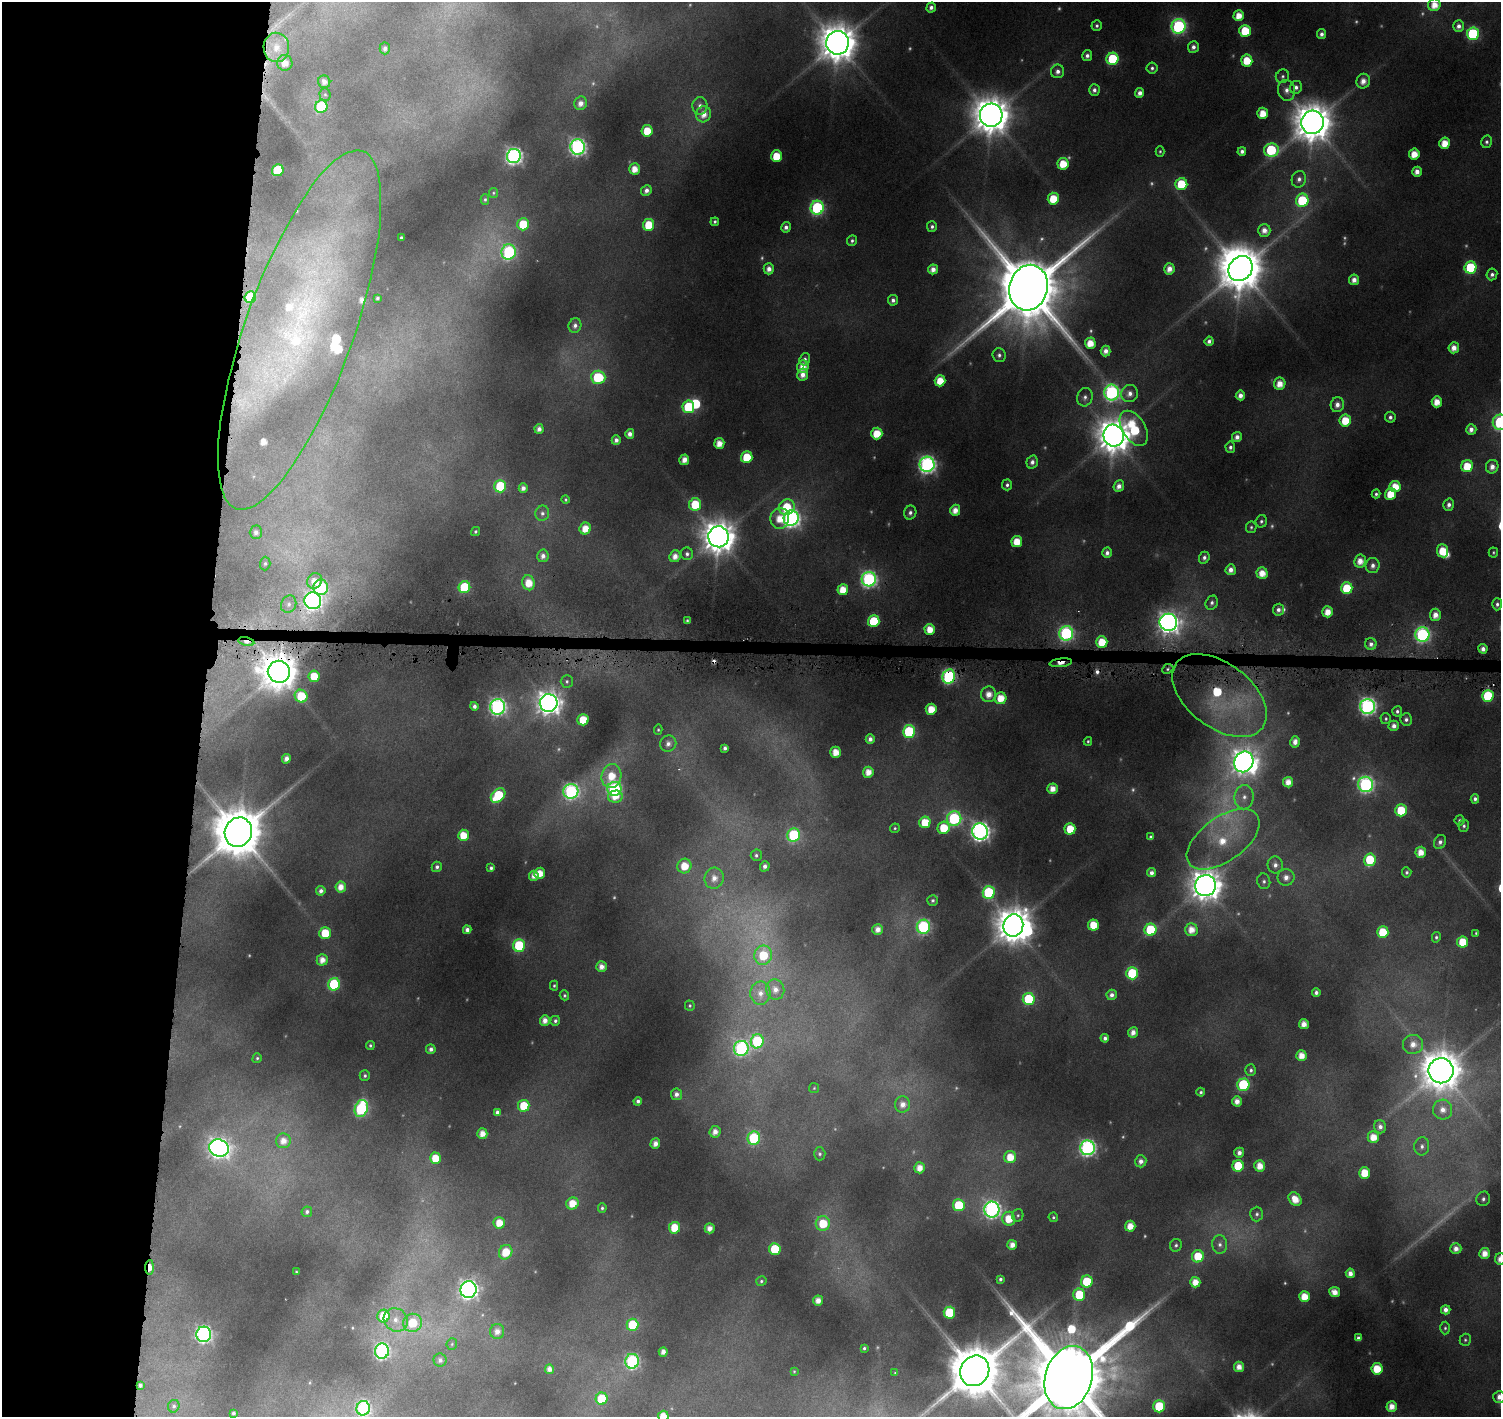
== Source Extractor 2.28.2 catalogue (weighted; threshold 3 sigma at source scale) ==
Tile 4 of 3 x 3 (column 1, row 2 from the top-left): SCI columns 1-1499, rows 1649-3063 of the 4509 x 4799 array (HDU 1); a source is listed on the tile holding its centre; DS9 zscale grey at full resolution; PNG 1503 x 1419 px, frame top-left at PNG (2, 2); each listed source drawn as its Kron ellipse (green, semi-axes under 4 px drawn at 4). Shown black and unused: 14% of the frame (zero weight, under 4 of 8 exposures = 2% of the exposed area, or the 3 px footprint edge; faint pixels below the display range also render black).
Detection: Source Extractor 2.28.2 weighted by HDU 2 'WHT'; one run over the whole footprint, this tile lists its part. Background 0.0767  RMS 0.0096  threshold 0.0393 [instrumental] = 3 sigma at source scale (4.09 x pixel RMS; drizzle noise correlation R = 1.36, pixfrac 0.8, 0.0396/0.0396 arcsec/px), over >= 5 px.
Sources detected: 453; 46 too faint to see at this stretch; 6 inside a brighter object's white glare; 2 cosmic-ray / hot-pixel residue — neither listed nor drawn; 7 inside a brighter listed object's ellipse — not listed separately; the other 392 listed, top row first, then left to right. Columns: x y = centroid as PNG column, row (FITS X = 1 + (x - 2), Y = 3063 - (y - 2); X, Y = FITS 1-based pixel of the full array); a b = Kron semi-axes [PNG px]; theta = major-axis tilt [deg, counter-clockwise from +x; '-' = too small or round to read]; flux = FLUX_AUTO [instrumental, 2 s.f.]
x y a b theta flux
1434 5 6 6 - 15
931 7 5 4 - 4.5
1239 16 5 5 - 16
1097 26 5 5 - 2.5
1179 26 7 7 - 200
1459 26 5 5 - 5.4
1245 31 6 5 - 35
1321 34 5 4 - 4.3
1473 34 6 6 - 100
837 43 12 11 - 2900
276 47 15 13 -88 19
1193 47 6 5 - 4.6
385 48 6 5 - 4
1087 56 5 5 - 4.1
1112 59 6 6 - 77
1247 61 6 5 - 26
285 63 8 7 - 11
1152 68 5 5 - 2.7
1058 71 7 6 - 5.5
1282 76 7 6 - 2.7
1363 81 7 6 - 9.4
324 82 6 6 - 6.2
1296 87 7 6 - 4.8
1094 90 6 5 - 4.4
1286 90 10 8 -76 6.9
1140 93 5 4 - 6
325 94 6 5 - 1.8
581 103 7 6 - 7.7
700 106 9 7 85 5.5
321 107 6 6 - 80
1263 113 5 5 - 18
704 114 8 7 - 11
991 115 11 11 - 2900
1312 122 11 11 - 3100
647 131 6 5 - 26
1487 142 6 5 - 2.7
1445 143 5 5 - 19
578 147 7 7 - 320
1271 150 7 6 - 84
1160 151 5 4 - 1.6
1242 151 4 4 - 4.2
1414 154 5 5 - 17
514 156 7 7 - 350
776 156 6 5 - 29
1063 164 6 5 - 24
635 169 5 5 - 14
278 170 6 5 - 72
1417 172 5 4 - 7.9
1299 179 8 7 - 5
1181 184 6 6 - 41
646 190 5 5 - 5.1
493 193 5 4 - 1.3
485 199 5 4 - 1.6
1053 199 6 5 - 28
1302 200 6 6 - 62
817 208 7 6 - 150
715 222 4 3 - 1.9
523 224 6 5 - 38
649 225 6 5 - 35
786 227 5 4 - 4.6
932 227 5 5 - 2.9
1264 230 6 6 - 9.1
401 238 3 3 - 1.4
852 241 5 5 - 2.5
509 252 8 7 - 140
1470 267 6 6 - 75
769 269 5 5 - 7.3
933 269 5 5 - 8.7
1169 269 5 5 - 9.8
1241 269 13 11 49 4200
1492 274 6 5 - 3.5
1354 280 5 5 - 8.2
1028 288 23 19 75 13000
250 297 6 5 - 47
377 298 3 3 - 1.6
893 300 5 5 - 4.3
575 325 7 6 - 4.7
299 330 190 54 70 400
1209 341 5 4 - 3.8
1090 343 5 5 - 17
1454 348 5 5 - 9.9
1106 351 5 5 - 7
999 355 6 6 - 3.2
805 359 6 5 - 3.3
803 367 6 5 - 15
803 375 6 5 - 9
598 377 7 6 - 54
940 381 5 5 - 23
1280 384 6 6 - 14
1112 392 8 7 - 260
1130 394 9 8 - 7.9
1240 395 5 4 - 7.3
1085 397 9 7 73 4.5
1437 402 5 5 - 16
1337 405 7 6 - 7.4
688 407 6 6 - 62
1390 417 5 5 - 3.4
1345 420 6 5 - 29
1500 422 7 7 - 140
1134 428 19 11 -58 67
539 429 5 4 - 6.4
1471 429 5 5 - 6.8
630 434 5 4 - 6.4
877 434 6 5 - 25
1114 436 11 10 - 2300
1237 437 5 5 - 6.6
616 440 5 4 - 5.3
719 443 5 5 - 14
1230 447 5 5 - 3.4
747 457 6 5 - 37
684 460 5 5 - 10
1032 462 7 5 77 4.5
927 464 7 7 - 370
1467 466 6 6 - 28
1492 467 7 6 - 7.9
1007 485 5 5 - 3
500 486 6 6 - 68
1119 486 6 5 - 7.5
1395 487 5 5 - 20
523 488 5 4 - 5.9
1376 494 4 3 - 2.1
1390 494 6 5 - 23
566 500 4 4 - 1.4
695 504 6 6 - 37
1449 505 6 5 - 4.5
787 507 8 7 - 37
955 510 5 5 - 11
542 513 7 7 - 3.5
910 513 7 6 - 3.9
780 518 10 9 - 22
791 518 8 7 - 390
1261 521 6 5 - 2.4
1251 527 6 5 - 2
585 528 6 5 - 17
256 532 7 6 - 4.8
475 532 5 4 - 1.9
719 537 10 10 - 2100
1017 541 5 5 - 21
1443 551 6 5 - 29
1493 552 5 4 - 1.5
1107 553 5 5 - 5
687 554 6 6 - 3.3
543 556 6 5 - 6
675 556 6 5 - 9.9
1204 558 6 5 - 3.7
1360 561 6 6 - 12
265 564 7 5 87 1.9
1373 566 7 7 - 5.5
1231 570 5 5 - 7.6
1262 573 5 5 - 14
869 579 7 7 - 260
315 581 8 7 - 12
529 583 7 6 - 19
321 587 7 7 - 110
464 587 6 6 - 70
1347 588 6 6 - 38
843 590 5 5 - 20
313 601 8 8 - 350
1212 603 7 6 - 3.4
289 604 9 7 66 4.5
1497 604 6 5 - 3.1
1278 610 6 5 - 4.8
1328 612 5 5 - 15
1435 615 6 5 - 10
687 620 3 3 - 1.3
874 621 6 5 - 60
1168 622 9 8 - 720
930 629 5 5 - 15
1066 633 7 7 - 200
1422 635 7 7 - 220
246 642 8 4 -12 5.3
1102 642 6 5 - 26
1371 644 6 6 - 5
1483 649 5 4 - 6.1
1061 663 11 4 6 10
1168 669 6 4 25 1.8
279 672 11 11 - 2700
314 676 6 5 - 25
949 676 7 6 - 180
567 681 6 6 - 2.1
989 694 8 7 - 12
1220 695 54 32 -37 130
301 696 6 6 - 41
1488 696 6 5 - 62
1001 698 6 5 - 20
549 703 9 9 - 1000
474 706 4 4 - 4.1
1367 706 7 7 - 350
497 707 8 7 - 290
931 709 5 5 - 20
1397 711 5 5 - 2.9
1386 719 5 5 - 2
1406 719 6 6 - 3.5
583 720 6 5 - 27
1394 726 5 5 - 6.6
658 730 5 4 - 1.3
909 731 6 6 - 100
870 739 5 4 - 5.4
1088 741 4 3 - 1.4
1295 742 5 5 - 7.5
668 744 8 8 - 6
725 748 4 4 - 3.4
835 752 5 5 - 15
286 759 5 4 - 6.4
1244 762 10 9 - 1000
868 772 5 5 - 12
611 776 12 10 79 23
1288 782 5 5 - 12
1366 784 8 7 - 250
614 789 7 7 - 170
1052 789 5 5 - 11
571 791 7 7 - 230
498 796 8 6 44 63
615 797 7 6 - 12
1244 797 12 9 82 9.7
1475 799 4 4 - 3.5
1401 810 6 5 - 34
954 819 7 7 - 150
1460 820 5 5 - 2.1
925 822 6 5 - 28
1464 826 6 5 - 2.3
895 828 5 4 - 1.6
944 828 6 6 - 31
1070 829 5 5 - 27
238 832 15 13 66 6000
980 832 8 8 - 530
463 835 5 5 - 20
794 835 7 6 - 110
1151 837 4 3 - 2.2
1223 839 42 22 36 66
1440 842 7 6 - 4.4
1421 852 5 5 - 13
756 855 5 5 - 2.4
1370 860 6 6 - 42
1275 865 8 7 - 5.7
684 866 7 7 - 22
765 866 5 5 - 4.8
437 867 5 5 - 3.3
491 868 4 4 - 2.7
1407 872 5 4 - 2.4
540 873 5 5 - 15
1151 873 4 4 - 4.8
534 876 5 5 - 8
1286 877 8 8 - 8
714 878 10 9 - 12
1264 881 8 6 -77 3.3
1206 886 10 10 - 1800
341 887 5 5 - 11
321 891 5 4 - 4.6
989 892 6 6 - 91
933 900 5 5 - 2.5
1093 925 5 5 - 23
1013 926 11 10 - 2600
923 927 7 6 - 160
878 929 5 5 - 9.1
467 930 4 4 - 5.2
1150 930 6 6 - 66
1191 930 6 6 - 14
1383 932 6 5 - 32
325 933 6 5 - 30
1476 933 3 3 - 1.1
1436 937 5 4 - 2.1
1463 942 5 5 - 28
519 945 6 6 - 68
763 955 10 8 79 38
322 960 5 5 - 9.8
601 967 5 5 - 8.8
1132 973 6 6 - 72
334 984 6 6 - 81
554 986 5 4 - 1.5
775 989 10 9 - 9.2
760 993 11 10 - 10
1316 993 4 4 - 3.9
564 995 5 4 - 1.8
1112 995 5 5 - 5.2
1029 999 6 6 - 65
690 1006 5 4 - 1.6
545 1020 5 5 - 8.2
555 1021 5 4 - 2.8
1304 1024 5 5 - 9.9
1133 1032 5 5 - 8
1105 1038 4 4 - 3.9
757 1041 7 6 - 78
1413 1044 10 9 - 11
370 1045 4 4 - 1.8
741 1048 8 7 - 190
431 1049 5 4 - 4.3
1301 1056 5 5 - 13
257 1058 5 4 - 1.7
1251 1070 6 5 - 2.8
1441 1071 12 12 - 3100
365 1076 5 5 - 2.2
1243 1085 6 6 - 92
814 1088 5 5 - 1.2
1201 1092 4 4 - 2.1
676 1094 5 5 - 5.7
638 1101 4 4 - 3.5
1237 1101 5 5 - 9.1
903 1104 8 7 - 9.1
524 1106 6 6 - 30
361 1108 9 6 72 140
1443 1110 10 9 - 11
497 1112 4 4 - 3.2
1380 1127 7 6 - 5.8
715 1132 6 5 - 8.3
482 1134 5 5 - 11
1373 1137 6 5 - 16
754 1138 7 6 - 96
283 1141 7 7 - 9.4
655 1144 5 5 - 8.1
1422 1146 9 7 82 4.9
219 1148 10 8 -21 600
1087 1148 7 7 - 320
1239 1153 5 5 - 6
820 1154 6 6 - 2.3
1010 1157 6 6 - 19
435 1158 6 5 - 22
1141 1161 6 5 - 5.9
1238 1166 6 5 - 43
1260 1166 6 5 - 15
919 1168 5 5 - 12
1364 1173 6 5 - 23
1295 1199 7 5 -50 16
1483 1199 7 7 - 3.7
572 1203 6 6 - 19
959 1205 6 6 - 41
602 1208 5 4 - 2.2
992 1209 8 7 - 330
307 1212 5 5 - 2.6
1257 1214 7 6 - 3
1018 1215 6 5 - 1.7
1053 1217 5 4 - 1.9
1009 1219 7 6 - 21
499 1223 6 5 - 16
823 1224 7 7 - 29
1130 1226 5 5 - 15
674 1228 6 5 - 25
710 1228 5 5 - 8.6
1220 1244 9 7 -85 4.8
1012 1245 5 5 - 9.3
1176 1245 6 6 - 2.3
775 1249 6 6 - 35
1456 1249 5 5 - 7.6
506 1252 7 6 - 23
1485 1253 5 5 - 12
1198 1256 6 6 - 30
1500 1259 5 5 - 10
150 1267 7 4 89 15
296 1272 2 2 - 0.74
1350 1273 5 4 - 7.6
1000 1279 4 3 - 2.3
761 1281 5 4 - 1.9
1087 1282 6 6 - 44
1195 1282 5 5 - 14
468 1290 8 8 - 530
1335 1292 5 5 - 11
1079 1295 6 6 - 38
1304 1296 5 5 - 18
818 1300 5 5 - 9
1446 1310 5 4 - 7.1
949 1313 6 6 - 57
383 1316 6 6 - 37
396 1320 12 11 - 12
413 1323 9 9 - 33
632 1325 6 6 - 42
1445 1328 6 5 - 2
497 1331 7 7 - 7.7
204 1334 7 7 - 280
1358 1338 4 4 - 3.8
1465 1340 6 5 - 1.9
452 1344 6 5 - 1.5
864 1348 4 3 - 1.8
382 1351 7 7 - 240
663 1352 5 4 - 7
440 1360 6 6 - 4
632 1361 7 7 - 180
1239 1367 5 5 - 10
549 1369 5 4 - 6.5
1377 1369 5 5 - 25
794 1371 4 3 - 0.97
975 1371 16 14 59 7200
895 1373 4 3 - 0.88
1069 1378 32 23 73 24000
140 1385 4 3 - 2.9
1499 1397 6 6 - 8.1
602 1399 6 6 - 47
174 1406 6 5 - 2.1
1159 1406 6 6 - 53
1392 1406 5 5 - 11
363 1408 7 6 - 160
233 1413 4 3 - 2.2
663 1416 5 5 - 13
Overlapping masked pixels (flux is a lower limit): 11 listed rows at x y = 299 330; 289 604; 1422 635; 246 642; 1061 663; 279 672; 949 676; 1220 695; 238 832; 150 1267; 140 1385
Isophote crosses this tile's border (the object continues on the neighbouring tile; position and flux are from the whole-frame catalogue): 8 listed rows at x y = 1434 5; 1500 422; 1500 1259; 975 1371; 1069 1378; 1499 1397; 363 1408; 663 1416